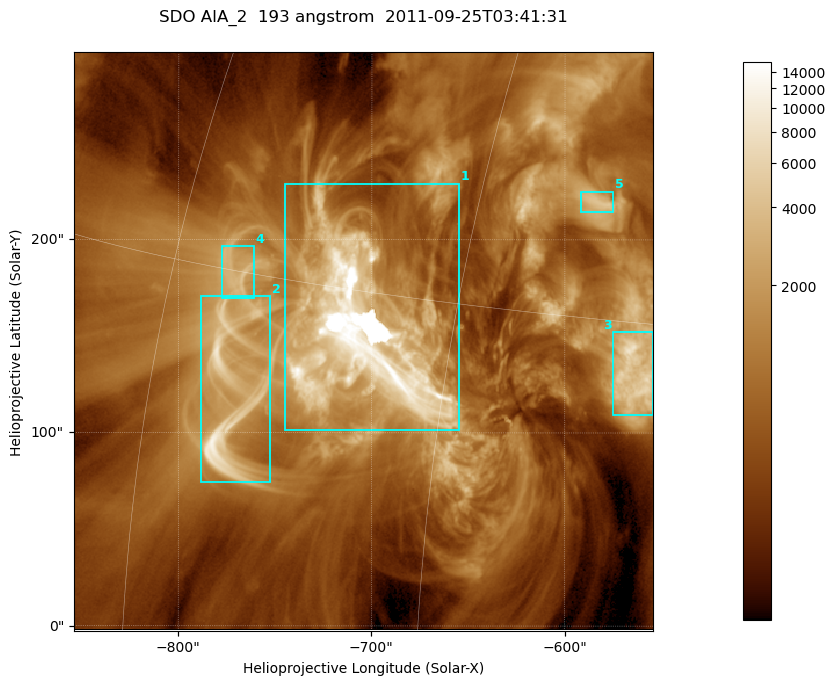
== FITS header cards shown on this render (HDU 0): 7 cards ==
TELESCOP= 'SDO     '           /
INSTRUME= 'AIA_2   '           /
WAVELNTH=                  193 /
WAVEUNIT= 'angstrom'           /
DATE-OBS= '2011-09-25T03:41:31.84' /
CTYPE1  = 'HPLN-TAN'           /
CTYPE2  = 'HPLT-TAN'           /

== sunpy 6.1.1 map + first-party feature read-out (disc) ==
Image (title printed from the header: SDO AIA_2  193 angstrom  2011-09-25T03:41:31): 499 x 499 px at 0.601 arcsec/px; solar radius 957 arcsec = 1592 px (partial field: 3.1% of the solar disc is inside the frame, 100% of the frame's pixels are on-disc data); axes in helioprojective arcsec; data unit not stated in the header (colour bar unlabelled)
Orientation: roll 0.0577 deg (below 1 deg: not rotated)
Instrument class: DISC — disc imager (sunpy class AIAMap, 193 A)
Bright regions (active regions / flare kernels): reference = the on-disc median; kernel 5 px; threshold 5 sigma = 2245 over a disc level ~667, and >= 1.15x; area >= 249 px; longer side >= 6 px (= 3.6 arcsec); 5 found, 5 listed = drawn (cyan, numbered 1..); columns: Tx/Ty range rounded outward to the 2 arcsec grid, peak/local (2 s.f.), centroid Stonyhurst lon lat
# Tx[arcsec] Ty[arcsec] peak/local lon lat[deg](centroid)
1 -746..-654 100..230 25 -49 +14
2 -788..-752 74..172 16 -55 +11
3 -576..-554 108..152 11 -37 +13
4 -778..-760 170..198 5.6 -56 +15
5 -592..-574 214..226 6.3 -40 +19